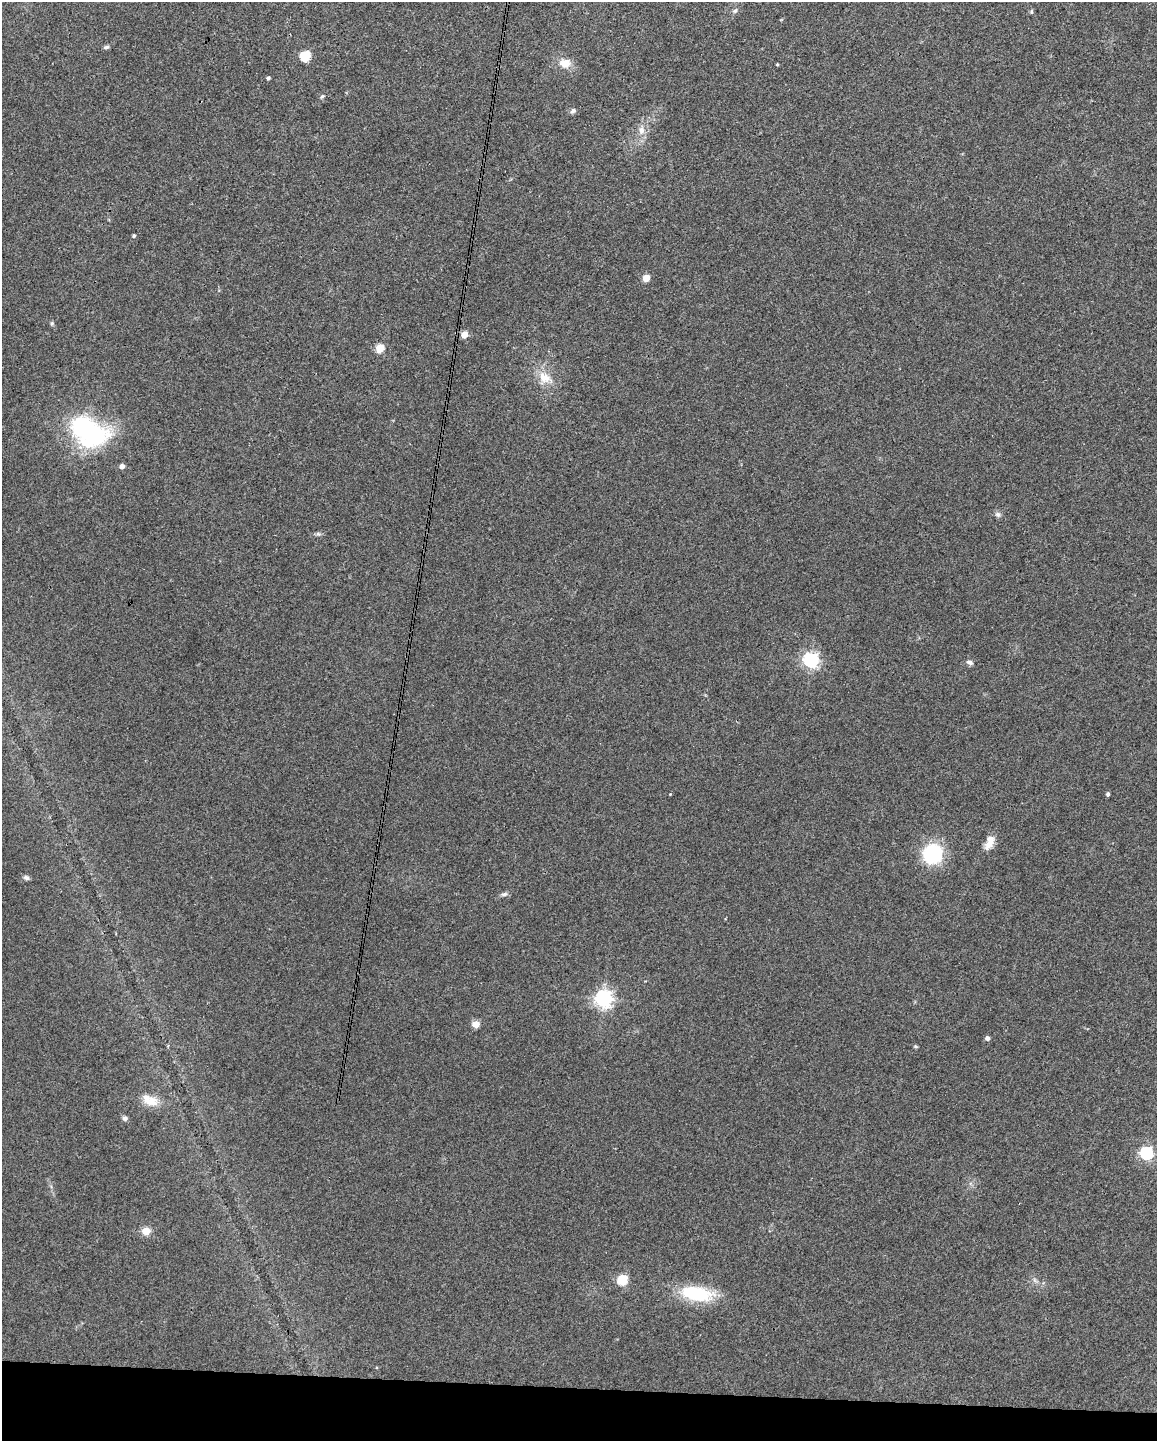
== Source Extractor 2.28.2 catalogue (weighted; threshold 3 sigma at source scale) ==
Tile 11 of 4 x 3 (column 3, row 3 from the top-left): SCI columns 2315-3469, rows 222-1660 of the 4625 x 4647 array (HDU 1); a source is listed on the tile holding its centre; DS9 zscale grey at full resolution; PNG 1159 x 1443 px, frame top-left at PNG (2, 2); no overlay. Shown black and unused: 4% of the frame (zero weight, under 3 of 4 exposures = <1% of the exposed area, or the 3 px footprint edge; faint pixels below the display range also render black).
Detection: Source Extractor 2.28.2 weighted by HDU 2 'WHT'; one run over the whole footprint, this tile lists its part. Background 0.0823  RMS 0.0066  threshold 0.0296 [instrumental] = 3 sigma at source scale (4.5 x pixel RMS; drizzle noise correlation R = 1.50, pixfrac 1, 0.05/0.05 arcsec/px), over >= 5 px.
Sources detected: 40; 1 inside a brighter listed object's ellipse — not listed separately; the other 39 listed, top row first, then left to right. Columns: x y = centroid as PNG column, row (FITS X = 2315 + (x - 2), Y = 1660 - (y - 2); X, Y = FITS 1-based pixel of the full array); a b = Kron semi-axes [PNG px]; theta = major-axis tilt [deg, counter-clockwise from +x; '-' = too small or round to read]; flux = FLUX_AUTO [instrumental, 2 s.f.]
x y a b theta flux
735 11 8 5 48 1.6
1031 12 5 5 - 0.91
106 47 7 5 10 1.5
305 56 6 6 - 47
565 63 13 11 -1 8.9
777 64 4 3 - 0.68
268 78 4 3 - 1.5
322 96 7 4 39 1.1
573 111 8 6 36 1.9
641 130 13 9 -86 5.7
134 236 4 4 - 1.2
646 278 5 4 - 14
52 323 6 5 - 1.1
464 335 5 4 - 12
380 348 5 5 - 27
545 378 22 17 -34 13
88 431 47 30 -27 93
122 466 5 4 - 3.8
998 514 9 7 -15 2.1
318 534 8 5 -1 1.5
811 660 6 6 - 180
970 662 10 6 -16 2.2
670 794 3 3 - 0.44
1108 794 4 3 - 1.7
989 842 19 10 68 7.2
932 853 22 21 - 41
26 878 8 6 -17 1.9
504 894 8 6 12 2
604 999 6 6 - 290
476 1024 5 5 - 16
987 1038 4 4 - 3
915 1046 5 4 - 0.82
151 1101 21 15 0 11
125 1118 6 5 - 2.2
1146 1153 6 6 - 120
146 1231 7 6 - 9.8
622 1280 5 5 - 51
1035 1280 8 5 -59 1.8
697 1293 41 17 -8 38